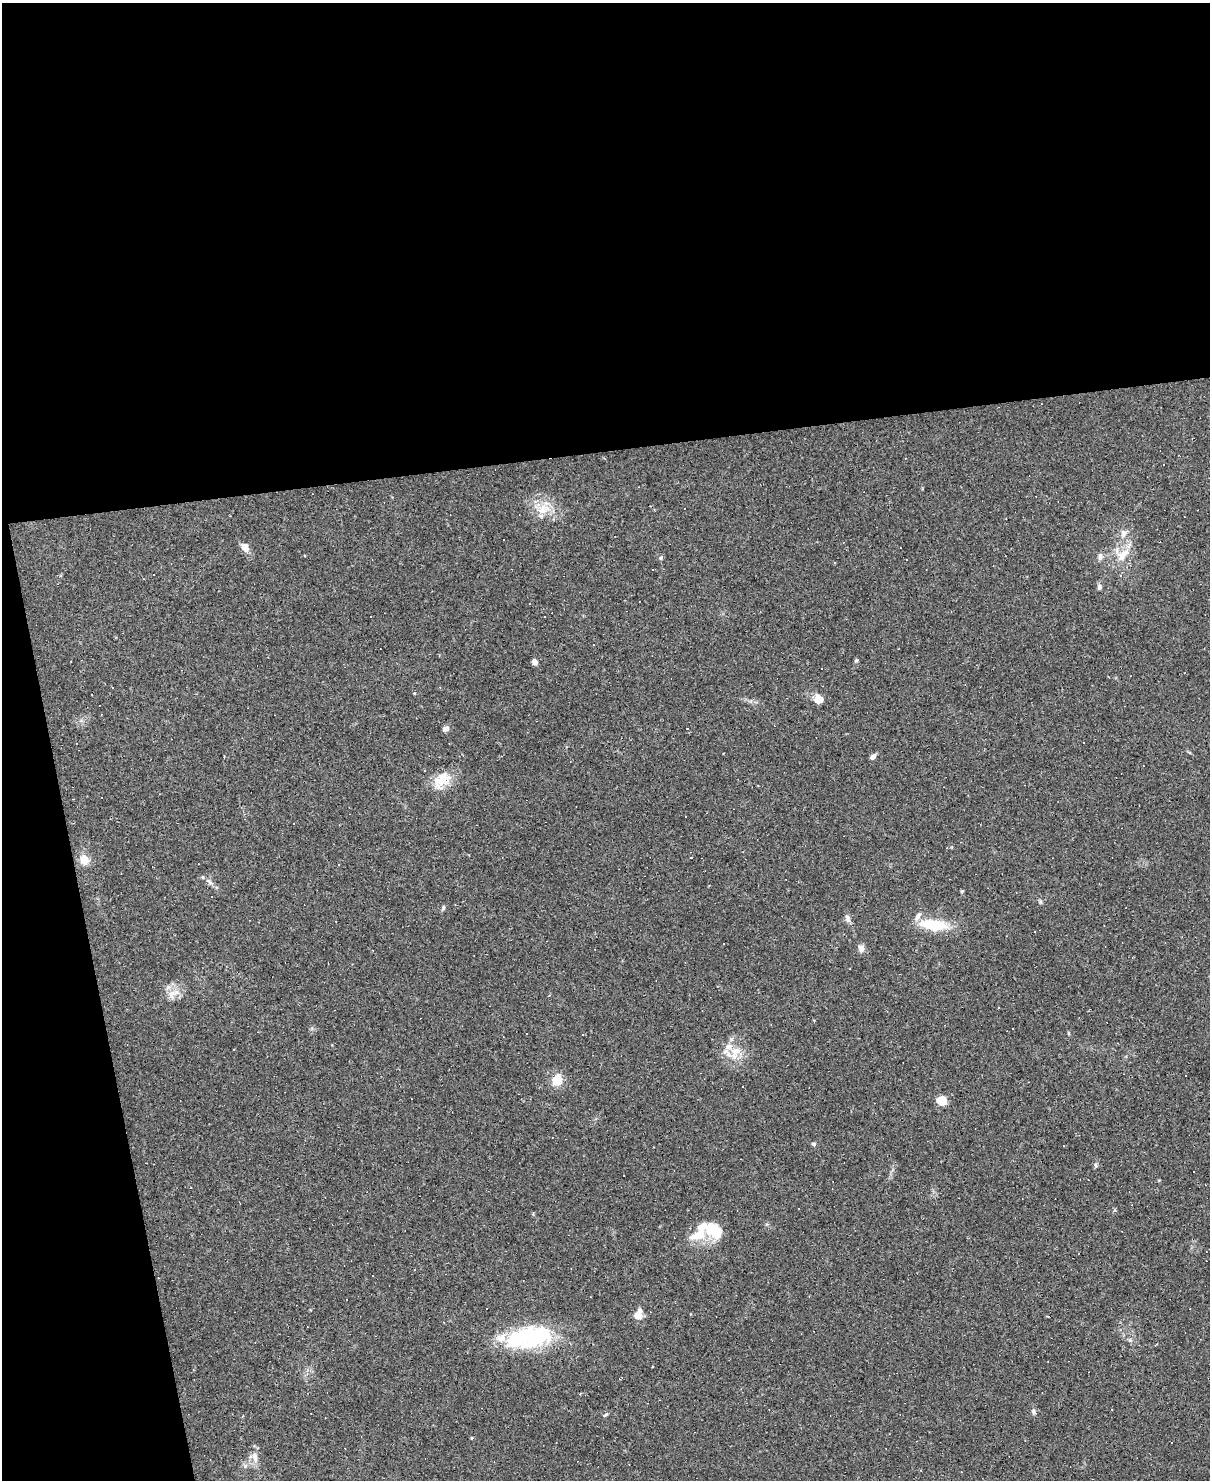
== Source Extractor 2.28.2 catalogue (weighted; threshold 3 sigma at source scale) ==
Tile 1 of 4 x 3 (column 1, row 1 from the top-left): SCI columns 1-1208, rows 3205-4682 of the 4834 x 4815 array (HDU 1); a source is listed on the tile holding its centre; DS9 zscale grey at full resolution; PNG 1212 x 1482 px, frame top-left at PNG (2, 3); no overlay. Shown black and unused: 36% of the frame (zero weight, under 2 of 3 exposures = <1% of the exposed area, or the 3 px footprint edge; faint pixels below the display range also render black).
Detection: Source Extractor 2.28.2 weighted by HDU 2 'WHT'; one run over the whole footprint, this tile lists its part. Background 0.105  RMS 0.0069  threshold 0.031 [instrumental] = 3 sigma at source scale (4.5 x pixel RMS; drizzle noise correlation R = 1.50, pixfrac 1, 0.05/0.05 arcsec/px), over >= 5 px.
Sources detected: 93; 1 inside a brighter object's white glare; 36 cosmic-ray / hot-pixel residue — not listed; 6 inside a brighter listed object's ellipse — not listed separately; the other 50 listed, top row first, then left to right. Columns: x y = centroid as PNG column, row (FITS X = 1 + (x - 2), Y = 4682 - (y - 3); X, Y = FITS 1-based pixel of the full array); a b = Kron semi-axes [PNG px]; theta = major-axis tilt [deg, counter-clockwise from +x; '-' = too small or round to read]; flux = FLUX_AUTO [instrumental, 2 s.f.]
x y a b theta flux
1164 464 3 3 - 9
543 509 20 14 24 12
684 509 3 3 - 1.8
1123 533 9 8 - 3.4
245 547 10 8 -61 5.2
1122 555 23 13 44 12
1100 556 9 7 89 2.5
661 558 6 5 - 1.3
906 560 2 2 - 0.42
1099 587 7 6 - 1.7
856 660 5 4 - 0.89
535 662 7 6 - 2.4
822 668 3 2 - 1.2
818 699 11 9 -63 5.9
687 728 3 2 - 0.92
446 729 8 6 27 2.4
1083 742 2 2 - 0.47
873 757 7 5 36 2.3
443 779 26 17 61 14
686 816 3 3 - 1.3
293 823 3 2 - 0.82
84 860 13 11 -79 7.3
339 865 3 2 - 0.58
209 882 11 5 -54 2.4
962 891 5 4 - 0.7
443 907 7 5 89 1.1
848 918 12 6 -69 2.6
933 925 38 13 -6 23
1035 932 2 2 - 0.44
861 948 10 8 -88 3.1
176 992 11 7 10 4.7
998 1008 3 2 - 0.58
1068 1033 5 3 - 0.66
583 1034 3 3 - 1.6
234 1050 3 3 - 1.2
735 1052 17 10 69 10
557 1080 7 6 - 19
942 1101 5 5 - 27
814 1144 6 4 -1 1.2
1096 1165 6 4 -87 1.1
624 1175 3 3 - 2.4
713 1228 24 15 -44 18
487 1308 3 3 - 3.6
638 1315 8 6 76 11
528 1336 56 27 11 64
580 1394 3 3 - 0.61
1033 1411 7 5 -61 1.7
605 1415 8 3 29 0.9
472 1438 5 3 - 0.51
255 1457 17 7 -80 4.9
Unlisted compact peaks at least as high as the median listed source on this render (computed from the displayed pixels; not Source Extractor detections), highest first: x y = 414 693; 1040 902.